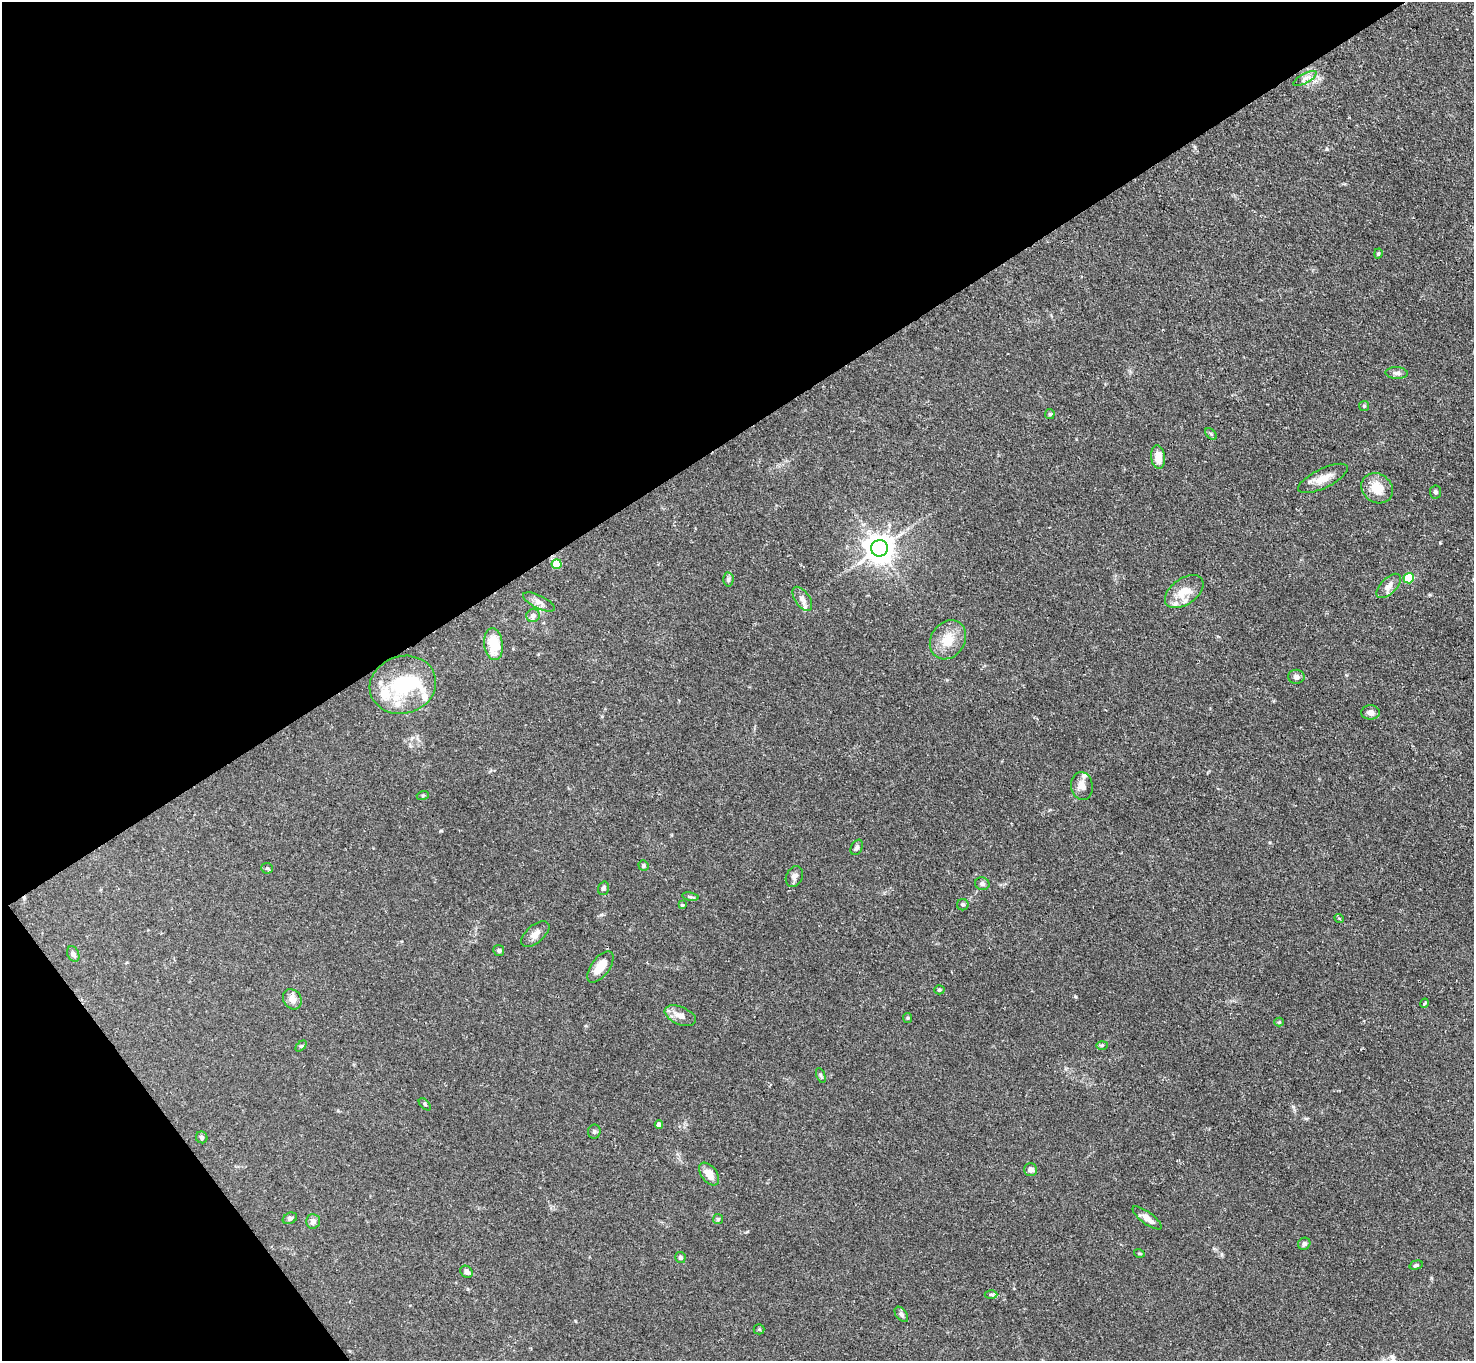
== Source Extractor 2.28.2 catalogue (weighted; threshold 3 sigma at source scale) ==
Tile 5 of 4 x 4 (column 1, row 2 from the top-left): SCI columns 1-1472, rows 3017-4375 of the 5896 x 5890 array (HDU 1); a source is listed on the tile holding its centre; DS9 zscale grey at full resolution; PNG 1476 x 1363 px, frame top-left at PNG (2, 2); each listed source drawn as its Kron ellipse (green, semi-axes under 4 px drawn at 4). Shown black and unused: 36% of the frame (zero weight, under 2 of 3 exposures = <1% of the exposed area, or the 3 px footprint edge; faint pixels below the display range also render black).
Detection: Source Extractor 2.28.2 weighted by HDU 2 'WHT'; one run over the whole footprint, this tile lists its part. Background 0.109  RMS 0.0058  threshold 0.0261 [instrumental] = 3 sigma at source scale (4.5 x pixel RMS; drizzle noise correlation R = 1.50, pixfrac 1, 0.05/0.05 arcsec/px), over >= 5 px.
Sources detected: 73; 1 inside a brighter object's white glare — neither listed nor drawn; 5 inside a brighter listed object's ellipse — not listed separately; the other 67 listed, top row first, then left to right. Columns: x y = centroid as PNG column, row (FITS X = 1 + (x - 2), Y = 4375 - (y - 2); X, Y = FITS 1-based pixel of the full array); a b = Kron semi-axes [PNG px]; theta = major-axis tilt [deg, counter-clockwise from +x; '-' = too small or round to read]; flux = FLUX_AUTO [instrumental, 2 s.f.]
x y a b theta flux
1305 78 13 4 28 2.5
1378 253 5 4 - 0.84
1397 373 11 6 -4 2.1
1364 406 5 5 - 0.85
1050 414 5 5 - 0.73
1211 434 7 4 -46 0.97
1158 457 12 7 -82 6.5
1323 478 27 9 26 7.7
1377 488 16 14 -36 12
1435 492 6 5 - 1.4
880 548 8 8 - 770
557 564 5 5 - 16
1409 578 5 5 - 27
728 579 7 5 88 1.3
1389 586 15 8 44 4.1
1184 592 22 13 36 12
802 599 14 7 -56 3.6
539 602 17 6 -26 3.1
533 616 7 6 - 2.5
948 640 21 17 56 12
493 644 16 9 -83 15
1296 677 8 7 - 1.9
403 685 33 28 17 40
1370 712 9 7 -1 2.6
1082 786 14 11 -82 4.1
423 795 6 4 18 0.69
857 847 8 5 61 1.3
643 865 5 5 - 0.96
267 868 6 5 - 0.93
794 876 11 8 65 2.4
982 884 7 6 - 1.7
603 888 7 5 73 1.3
690 897 8 4 -9 1.1
682 905 4 3 - 1.7
963 905 6 5 - 1.2
1339 918 5 3 - 0.61
535 934 17 8 40 3.9
499 950 5 5 - 1
73 954 8 5 -65 1.6
600 967 18 9 53 9.3
939 990 5 4 - 0.84
292 999 11 8 -55 4.3
1424 1003 4 3 - 1.4
680 1016 16 9 -22 4.6
908 1018 5 4 - 0.66
1279 1022 4 4 - 0.57
1102 1045 6 4 2 0.73
301 1046 6 4 43 0.76
821 1075 8 4 -68 0.89
425 1104 7 3 -45 0.65
659 1125 4 4 - 2.5
594 1132 7 6 - 1.2
202 1137 6 5 - 1.4
1031 1170 6 6 - 2.8
709 1174 13 7 -53 6.6
290 1218 7 5 26 1.2
1147 1218 17 6 -37 4.3
718 1219 5 5 - 0.8
313 1221 7 7 - 2.9
1304 1244 6 6 - 1.9
1139 1253 5 3 - 0.56
680 1257 5 5 - 1.4
1416 1265 7 4 15 1
467 1272 7 5 -44 2.1
991 1294 6 4 -1 0.83
901 1314 9 5 -53 1.9
759 1329 5 5 - 0.65
Unlisted compact peaks at least as high as the median listed source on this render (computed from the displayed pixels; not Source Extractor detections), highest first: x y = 1075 996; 1327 149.